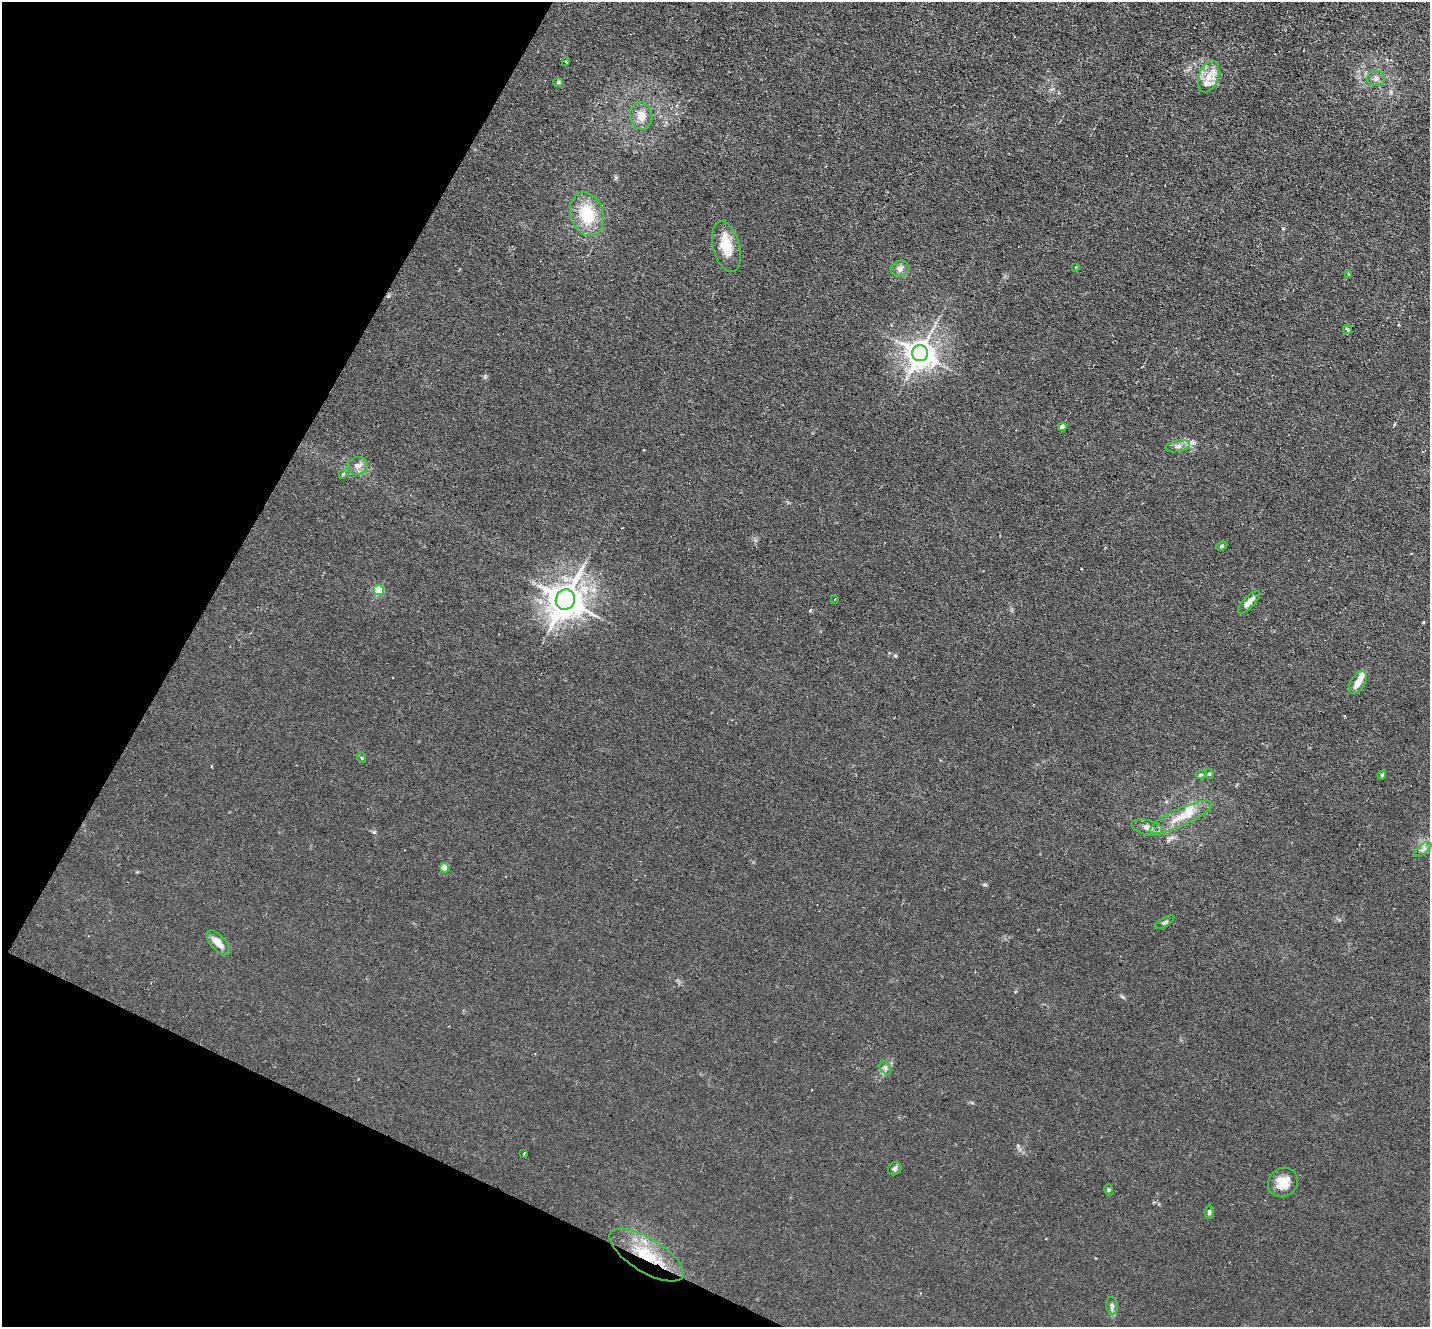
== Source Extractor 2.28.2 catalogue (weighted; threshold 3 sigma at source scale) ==
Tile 9 of 4 x 4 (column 1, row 3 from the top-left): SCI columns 1-1428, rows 1606-2930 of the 5713 x 5726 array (HDU 1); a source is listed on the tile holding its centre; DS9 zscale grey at full resolution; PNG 1432 x 1329 px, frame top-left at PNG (2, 2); each listed source drawn as its Kron ellipse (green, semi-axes under 4 px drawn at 4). Shown black and unused: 22% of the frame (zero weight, under 2 of 3 exposures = <1% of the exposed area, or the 3 px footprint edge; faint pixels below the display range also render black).
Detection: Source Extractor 2.28.2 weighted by HDU 2 'WHT'; one run over the whole footprint, this tile lists its part. Background 0.0113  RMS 0.0047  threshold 0.021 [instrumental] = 3 sigma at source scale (4.5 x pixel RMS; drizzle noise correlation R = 1.50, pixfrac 1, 0.05/0.05 arcsec/px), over >= 5 px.
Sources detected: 44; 4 inside a brighter listed object's ellipse — not listed separately; the other 40 listed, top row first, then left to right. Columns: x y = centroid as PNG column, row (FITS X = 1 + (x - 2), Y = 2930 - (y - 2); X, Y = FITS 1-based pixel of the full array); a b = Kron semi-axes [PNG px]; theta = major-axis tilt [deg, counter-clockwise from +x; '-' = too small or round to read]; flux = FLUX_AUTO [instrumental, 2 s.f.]
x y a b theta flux
566 62 4 2 - 0.4
1209 76 16 10 70 5.6
1376 78 9 7 0 1.9
558 82 5 4 - 0.66
641 116 13 11 -84 5.1
587 214 22 16 -71 17
726 247 26 13 -75 9.7
1076 267 3 3 - 0.64
900 268 9 7 17 1.9
1349 274 4 3 - 0.55
1347 329 5 3 - 2
920 353 8 8 - 530
1062 427 4 4 - 5.9
1178 446 12 5 11 1.9
357 466 10 8 18 2.8
343 474 3 3 - 2.2
1222 546 6 4 27 0.64
379 590 5 5 - 25
834 599 3 2 - 0.78
565 600 10 9 - 870
1249 602 15 5 47 3.3
1358 683 12 7 59 3.7
362 758 5 3 - 0.49
1209 774 5 4 - 0.59
1201 775 6 4 1 0.58
1382 775 4 4 - 1
1181 817 34 9 25 8.8
1147 828 16 7 -16 3
1423 850 10 5 39 1.5
444 868 4 4 - 9
1165 922 11 3 31 0.73
218 943 15 7 -49 5.3
885 1068 7 5 -60 1.1
524 1154 3 2 - 0.6
895 1169 7 6 - 1.2
1283 1182 16 14 37 6.6
1109 1190 5 4 - 0.58
1209 1212 6 5 - 0.95
647 1255 42 16 -32 21
1112 1306 9 5 -81 1.3
Overlapping masked pixels (flux is a lower limit): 1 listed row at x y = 647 1255